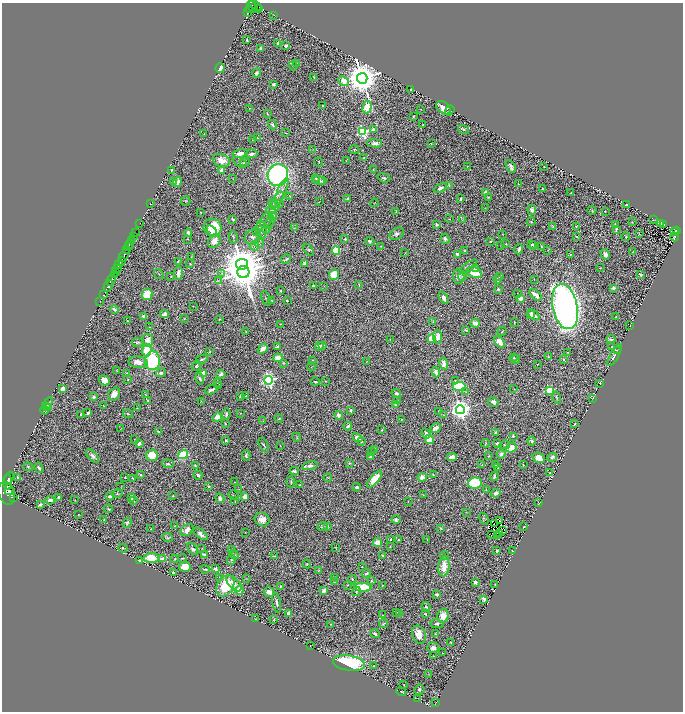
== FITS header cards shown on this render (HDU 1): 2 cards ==
NAXIS1  =                 1362
NAXIS2  =                 1419

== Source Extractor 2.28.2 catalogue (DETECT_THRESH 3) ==
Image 1362 x 1419 px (HDU 1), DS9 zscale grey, zoomed out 1/2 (1 PNG px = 2 x 2 image px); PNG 685 x 714 px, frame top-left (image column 2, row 1418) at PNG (2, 3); each listed source drawn as its Kron ellipse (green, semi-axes under 4 px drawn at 4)
Background 1.19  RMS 0.027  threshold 0.0815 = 3 sigma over >= 5 px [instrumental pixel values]
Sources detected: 582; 54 cannot appear on this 1/2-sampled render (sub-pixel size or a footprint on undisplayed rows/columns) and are neither listed nor drawn; of the other 528, the 500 brightest by FLUX_AUTO listed and drawn (28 fainter detections omitted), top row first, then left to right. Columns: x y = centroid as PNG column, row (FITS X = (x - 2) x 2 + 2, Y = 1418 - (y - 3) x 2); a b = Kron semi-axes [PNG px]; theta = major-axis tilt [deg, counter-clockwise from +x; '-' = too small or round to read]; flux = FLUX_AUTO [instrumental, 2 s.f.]
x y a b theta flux
255 6 7 3 -34 840
252 7 7 2 -54 1300
259 8 3 2 - 260
250 10 3 2 - 350
248 12 4 2 - 340
274 15 3 1 - 2.7
247 40 3 2 - 7.9
278 44 3 2 - 15
286 46 4 2 - 11
260 48 3 2 - 11
297 63 3 2 - 2
293 66 4 3 - 5.1
220 68 5 3 - 39
256 73 4 3 - 27
314 77 4 1 - 3.9
362 78 5 5 - 17000
344 81 5 4 - 150
274 84 3 2 - 9.7
411 89 2 1 - 3
323 106 2 2 - 3.7
367 107 6 3 75 450
250 108 4 2 - 3
444 108 8 5 -37 48
421 109 2 2 - 2.2
450 110 5 4 - 7.7
267 113 4 3 - 5.3
414 116 3 2 - 3.9
423 124 2 1 - 1.9
272 125 5 3 - 14
373 130 3 3 - 18
463 130 6 3 -18 5.6
363 132 4 4 - 770
286 133 3 1 - 2.6
204 134 2 1 - 2.4
257 138 2 2 - 2
253 139 2 1 - 2.2
375 143 7 4 -1 17
431 143 2 2 - 3.3
354 149 5 3 - 5.8
312 150 2 2 - 1.9
240 153 8 4 10 34
251 154 6 3 9 17
364 158 2 2 - 6
221 161 9 6 -18 56
346 161 2 2 - 2.2
240 162 8 3 -31 8.4
245 162 5 3 - 7.8
319 162 4 2 - 4.6
467 166 2 1 - 2.2
511 166 7 3 -62 16
544 167 2 2 - 3.8
373 169 3 2 - 2.8
172 170 3 2 - 4.8
222 170 3 2 - 42
278 175 11 10 - 2700
316 178 3 3 - 3.6
384 178 6 4 -19 12
233 179 3 1 - 2
174 181 3 2 - 6.2
319 181 6 4 -22 15
323 181 4 2 - 4.9
177 182 5 3 - 28
518 184 2 2 - 4.9
449 185 4 3 - 5
440 188 7 4 28 17
542 188 4 2 - 2.9
282 191 14 3 67 19
485 192 3 3 - 15
571 193 2 2 - 2.8
290 196 2 1 - 1.6
488 197 4 2 - 3.6
347 198 2 2 - 6.2
461 199 2 2 - 10
277 200 10 3 57 14
186 201 5 4 - 6.6
319 201 3 2 - 2.1
279 203 3 2 - 2
374 203 4 2 - 2.6
150 204 2 1 - 1.9
274 205 6 4 -46 11
627 205 2 2 - 20
485 208 3 2 - 2.4
271 210 5 4 - 7.8
532 210 5 4 - 17
592 210 4 2 - 3.9
605 211 2 2 - 3.4
396 212 4 2 - 3.1
201 213 2 1 - 2.5
272 217 4 3 - 4.9
233 219 3 2 - 7.1
449 219 2 2 - 2.5
266 220 9 5 57 17
462 220 3 2 - 1.9
653 220 2 1 - 1.9
270 222 7 2 60 6.2
531 222 4 2 - 5.9
632 222 3 2 - 2.2
140 223 3 1 - 40
661 223 2 1 - 2.4
615 224 2 2 - 4.9
663 224 2 1 - 1.9
437 225 3 3 - 10
553 226 4 2 - 3.8
576 226 2 2 - 4.5
213 227 9 9 - 170
294 228 3 2 - 2
266 229 4 2 - 3.3
616 229 4 2 - 7.5
261 230 9 5 -85 21
212 231 7 3 -54 44
256 231 3 2 - 2.1
674 231 2 1 - 9.8
676 231 3 2 - 78
135 233 2 1 - 60
188 233 4 3 - 23
397 234 8 5 30 16
503 234 2 1 - 1.9
639 234 3 2 - 2.2
133 237 2 1 - 550
233 237 6 3 -82 7.2
253 237 8 7 - 24
577 237 4 2 - 5.2
626 237 4 3 - 5.9
674 237 4 2 - 66
188 239 2 1 - 2.3
345 239 3 3 - 4.4
445 239 5 4 - 12
131 241 3 2 - 340
214 241 7 5 54 48
370 241 5 4 - 8.7
491 241 4 2 - 4.2
259 242 5 2 - 5
129 244 2 1 - 880
506 244 2 2 - 3.4
532 244 2 2 - 3.9
533 245 2 2 - 6.7
128 246 3 2 - 1800
254 246 5 2 - 5.7
381 246 3 2 - 2.4
501 246 2 1 - 2.8
541 247 4 3 - 6.9
519 249 5 2 - 17
127 250 2 2 - 1100
309 250 6 3 -59 6.4
548 250 2 2 - 1.9
336 251 4 4 - 280
464 251 2 2 - 5.3
633 252 3 2 - 2.2
405 253 2 2 - 1.8
457 254 3 2 - 28
570 254 3 2 - 3.3
605 254 5 3 - 18
124 255 7 2 57 4100
191 257 2 2 - 1.7
286 259 5 2 - 8.9
122 261 4 4 - 2100
178 261 2 2 - 5.5
190 263 3 2 - 3.7
305 263 3 3 - 29
242 264 6 5 - 15000
119 265 3 2 - 770
468 267 11 4 36 19
600 268 3 2 - 2.9
117 269 4 2 - 1300
475 269 3 3 - 31
116 272 3 1 - 450
243 272 6 6 - 18000
474 272 8 5 -21 120
178 273 6 3 83 33
221 273 3 2 - 4
159 274 5 3 - 4.4
114 275 4 2 - 400
334 275 5 5 - 110
640 275 3 2 - 12
459 276 8 5 -84 25
462 276 5 4 - 7.7
171 277 3 2 - 4.1
499 277 3 2 - 4.8
534 279 2 1 - 1.8
111 280 6 2 66 3300
497 280 2 2 - 13
218 281 3 2 - 2.8
359 285 3 1 - 2.7
108 286 6 3 61 2400
313 286 2 2 - 10
324 286 2 2 - 1.6
613 288 3 2 - 18
498 289 2 2 - 12
281 291 3 2 - 3.8
147 294 6 5 - 160
517 294 2 1 - 2.8
104 295 2 1 - 70
536 295 8 3 -43 35
266 298 8 3 -65 8.3
443 298 6 3 -62 25
520 298 4 3 - 31
271 300 4 2 - 3.3
287 301 2 2 - 7.8
100 302 2 1 - 34
193 306 2 2 - 1.6
565 307 23 12 -78 3400
114 309 4 2 - 13
164 314 4 3 - 34
530 314 4 2 - 20
534 315 7 3 -41 31
144 316 4 2 - 25
616 317 2 2 - 6.1
184 318 3 2 - 2.2
220 319 2 2 - 4.6
128 321 3 2 - 3.5
433 322 3 3 - 5
514 322 3 1 - 3.3
475 323 5 3 - 40
280 324 2 2 - 2.1
630 326 2 1 - 1.8
149 327 3 2 - 2.7
466 330 4 2 - 4.8
246 331 2 2 - 3.8
502 331 5 2 - 5
438 337 7 4 -84 45
431 338 4 3 - 71
390 339 2 2 - 1.9
611 339 4 3 - 12
148 340 6 5 - 50
500 342 6 4 -50 74
138 343 6 4 -9 8.6
323 345 3 3 - 10
319 346 4 3 - 15
277 347 4 2 - 16
612 347 3 2 - 6.1
263 349 5 3 - 43
147 350 6 4 78 130
617 350 2 1 - 2.1
210 351 3 2 - 3.5
568 352 2 1 - 2.1
615 355 12 3 62 21
548 357 3 1 - 4.6
278 358 5 4 - 60
513 358 3 2 - 4.9
201 359 6 3 21 11
516 359 4 2 - 3.5
564 359 2 2 - 20
312 360 3 3 - 4.4
153 361 9 7 88 370
367 361 3 2 - 2.3
138 362 9 5 -6 53
283 363 3 2 - 3.1
444 364 6 4 -74 25
537 364 2 1 - 2.1
196 366 6 3 52 7.2
312 367 5 1 - 1.8
117 371 3 2 - 2.7
436 372 5 3 - 32
127 373 3 2 - 2.6
161 373 5 3 - 18
203 374 4 3 - 130
221 374 5 3 - 15
128 379 2 2 - 2.7
200 379 6 3 -73 9
104 380 5 5 - 46
269 380 4 4 - 1400
455 380 4 3 - 4.8
325 381 3 2 - 4.4
217 382 3 2 - 2.6
315 382 4 3 - 6.3
600 383 3 1 - 1.9
219 385 4 3 - 6
459 386 6 4 4 300
63 389 3 3 - 50
514 389 2 1 - 1.9
211 390 7 3 20 18
549 390 3 3 - 280
466 391 3 3 - 4.2
396 393 5 4 - 10
114 394 7 5 56 44
146 395 2 2 - 2.6
241 396 3 2 - 12
246 396 2 2 - 4.6
93 397 3 3 - 12
557 397 6 2 -76 4
593 398 3 1 - 1.9
147 400 2 2 - 5
397 400 2 2 - 2.6
201 401 3 2 - 2.7
493 402 6 4 -28 19
48 403 7 3 55 8.1
395 404 3 2 - 5.8
46 406 3 3 - 3.4
104 406 2 2 - 3
48 407 4 3 - 4.7
137 408 2 2 - 2.2
44 410 4 3 - 3.7
351 410 4 3 - 13
460 410 4 4 - 4200
439 411 2 2 - 3.7
88 413 3 2 - 15
241 413 2 2 - 2.1
81 414 3 2 - 7.6
128 414 5 3 - 6.1
226 414 5 3 - 11
339 415 4 4 - 20
444 415 3 2 - 2.3
217 417 4 4 - 51
279 418 4 2 - 4.2
402 419 3 3 - 2.9
263 421 4 2 - 3.7
225 424 3 2 - 4.1
575 424 3 1 - 3.9
348 426 4 2 - 13
436 428 5 4 - 19
121 429 3 1 - 1.6
382 430 3 2 - 4.1
158 431 3 2 - 4.4
426 433 5 3 - 23
496 433 3 3 - 6.4
513 436 3 3 - 7.2
297 437 4 2 - 3.8
357 438 5 4 - 29
134 439 2 1 - 1.6
226 440 3 3 - 7
429 440 4 4 - 120
532 441 4 3 - 13
361 442 4 3 - 5.2
485 443 4 2 - 3.4
139 444 3 2 - 23
497 444 3 3 - 15
264 445 8 3 -65 12
505 445 5 2 - 5.4
280 446 2 1 - 1.7
511 448 5 4 - 62
375 450 4 2 - 5.7
371 452 3 3 - 2.9
183 454 5 4 - 180
501 454 4 3 - 20
152 455 6 6 - 110
246 455 5 3 - 10
93 456 8 4 -51 20
370 456 3 2 - 14
489 456 3 2 - 3.1
452 457 5 3 - 58
552 457 5 3 - 11
539 458 6 5 - 62
349 463 3 2 - 5.8
168 464 6 4 -5 12
195 465 3 2 - 5.4
482 465 3 2 - 3
496 465 2 1 - 1.6
523 465 2 2 - 2.5
310 466 8 4 10 23
28 467 5 3 - 5.3
39 468 5 2 - 9.4
498 468 3 2 - 3.1
294 471 5 3 - 13
550 473 2 2 - 2.5
433 474 3 2 - 4.7
141 475 3 2 - 5.6
198 475 4 3 - 14
125 477 2 2 - 5
328 477 4 2 - 4.1
422 477 5 4 - 38
494 477 4 2 - 13
9 478 6 2 69 3400
18 478 3 2 - 7.9
133 478 3 2 - 4.1
375 479 10 4 50 130
8 482 8 4 -85 5900
235 482 2 1 - 2.1
291 482 5 2 - 7.9
475 483 7 5 12 370
299 485 2 2 - 6.3
209 486 2 2 - 7.1
121 487 2 2 - 2
357 487 4 3 - 18
238 489 3 3 - 3
9 490 5 3 - 1900
486 490 3 2 - 3
6 493 12 8 -68 11000
496 493 5 4 - 24
117 494 5 4 - 5.8
234 495 5 2 - 4.3
423 495 2 1 - 1.6
110 496 4 3 - 16
173 496 2 2 - 3.5
245 496 4 3 - 37
59 497 3 2 - 13
131 497 4 2 - 15
14 498 2 1 - 15
220 498 5 3 - 20
50 500 4 3 - 27
75 500 3 2 - 2
134 501 4 3 - 5.1
235 501 2 1 - 1.5
408 501 3 2 - 1.9
539 503 3 2 - 2.5
40 505 3 3 - 13
109 509 4 3 - 5.6
466 512 2 2 - 1.7
78 515 2 2 - 3.3
262 519 7 7 - 47
484 519 6 3 -68 5.3
104 520 2 2 - 5.6
396 520 4 4 - 11
500 520 3 2 - 23
127 523 5 3 - 8.2
495 523 2 1 - 2.3
174 526 3 3 - 4.1
327 526 3 2 - 3.7
322 527 5 4 - 8.9
524 527 2 2 - 4.3
441 528 3 3 - 6
151 529 2 2 - 2
187 530 7 5 42 48
502 530 2 1 - 3.1
245 532 2 1 - 1.8
201 534 8 3 -39 25
492 534 3 1 - 4.8
500 534 3 2 - 4.8
498 536 2 1 - 2.3
167 538 5 3 - 6.8
391 539 3 2 - 6
398 539 3 3 - 4
427 540 4 1 - 2.2
378 543 5 4 - 44
336 547 3 2 - 2.6
390 547 2 2 - 2.4
123 548 4 3 - 5
202 548 3 2 - 2.5
193 549 7 4 -51 14
232 549 3 2 - 6.8
512 550 2 1 - 4.4
497 551 3 2 - 13
205 555 4 3 - 27
234 555 5 3 - 6.9
383 555 3 2 - 4.6
444 555 4 3 - 5.2
274 556 4 2 - 3.4
151 558 7 5 5 150
182 558 4 2 - 4.6
163 559 3 3 - 64
174 559 4 2 - 3.1
139 560 3 2 - 10
231 560 5 4 - 7.8
307 564 4 3 - 4.6
362 566 3 2 - 4.3
444 566 10 5 84 82
185 567 6 5 - 83
205 569 5 2 - 8
215 569 4 3 - 18
319 570 2 1 - 1.8
173 573 3 3 - 25
366 573 4 3 - 10
219 577 3 2 - 3.2
335 577 3 2 - 4.5
246 578 3 1 - 1.9
352 579 4 3 - 6.4
371 581 3 2 - 3.8
335 582 3 2 - 3
475 582 4 3 - 12
234 583 9 5 -48 36
495 584 3 2 - 4.5
347 585 2 1 - 2.6
382 585 3 2 - 4.3
225 586 11 8 59 180
280 587 3 2 - 6.6
363 587 8 4 -1 180
239 590 4 3 - 60
324 591 4 3 - 46
356 591 5 3 - 6.4
269 592 5 5 - 33
437 595 3 2 - 19
484 599 4 3 - 11
277 603 10 3 -80 19
426 607 5 3 - 7.7
396 612 2 2 - 2.7
399 613 2 1 - 1.6
289 614 3 3 - 39
425 614 3 2 - 3.6
382 615 2 1 - 1.8
443 616 7 5 74 61
255 619 3 2 - 2
274 620 4 2 - 3.2
331 624 3 3 - 3.3
383 624 4 3 - 4.4
437 624 7 4 -10 11
375 634 5 3 - 16
435 634 3 2 - 3.5
419 635 9 6 -71 70
451 643 2 2 - 4.3
310 646 2 1 - 1.8
433 648 6 5 - 25
442 653 2 1 - 2.2
433 656 2 1 - 1.8
349 663 16 7 -9 540
373 666 2 2 - 2.9
429 675 3 2 - 1.7
404 685 2 1 - 1.7
419 689 5 5 - 12
401 692 5 2 - 5.1
418 698 3 2 - 2.7
436 702 2 2 - 1.9
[28 fainter detections neither listed nor drawn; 54 sub-pixel or undisplayed-footprint detections neither listed nor drawn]